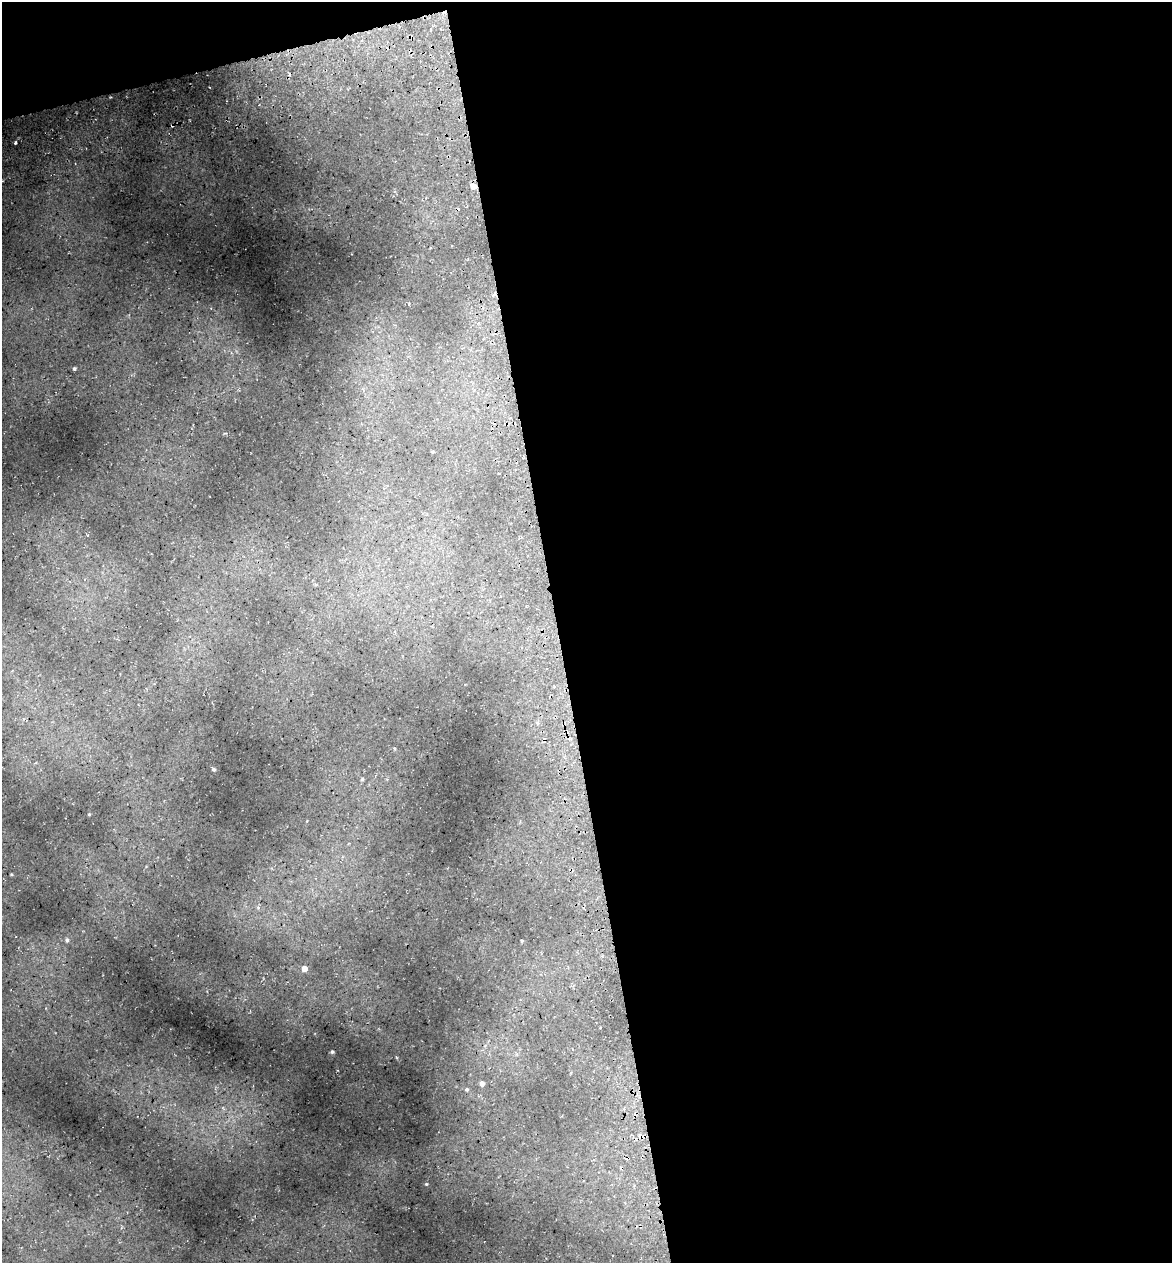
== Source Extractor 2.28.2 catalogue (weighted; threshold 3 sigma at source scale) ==
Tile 4 of 4 x 4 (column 4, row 1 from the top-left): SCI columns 3656-4825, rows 3857-5117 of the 4922 x 5194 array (HDU 1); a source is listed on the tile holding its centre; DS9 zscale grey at full resolution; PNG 1174 x 1265 px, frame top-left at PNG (2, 2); no overlay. Shown black and unused: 54% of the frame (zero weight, under 3 of 5 exposures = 5% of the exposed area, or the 3 px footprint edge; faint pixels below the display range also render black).
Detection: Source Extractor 2.28.2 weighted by HDU 2 'WHT'; one run over the whole footprint, this tile lists its part. Background 0.16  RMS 0.0083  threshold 0.0373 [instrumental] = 3 sigma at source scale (4.5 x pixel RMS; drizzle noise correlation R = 1.50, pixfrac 1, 0.0396/0.0396 arcsec/px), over >= 5 px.
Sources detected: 16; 3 cosmic-ray / hot-pixel residue — not listed; the other 13 listed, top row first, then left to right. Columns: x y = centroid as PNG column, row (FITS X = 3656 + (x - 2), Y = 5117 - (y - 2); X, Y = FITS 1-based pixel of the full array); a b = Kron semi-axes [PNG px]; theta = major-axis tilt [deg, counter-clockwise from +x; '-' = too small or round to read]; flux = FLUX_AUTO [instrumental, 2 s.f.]
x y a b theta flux
16 142 3 2 - 1.2
473 186 5 5 - 6.1
74 369 4 4 - 1.3
214 769 4 4 - 1.4
362 779 5 4 - 0.88
89 814 4 3 - 0.56
67 940 5 4 - 1.6
522 941 3 3 - 0.77
304 968 5 5 - 4.9
332 1052 4 3 - 1.4
482 1083 5 4 - 2.8
467 1089 5 4 - 1.2
426 1184 4 3 - 0.65
Overlapping masked pixels (flux is a lower limit): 1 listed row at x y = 473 186